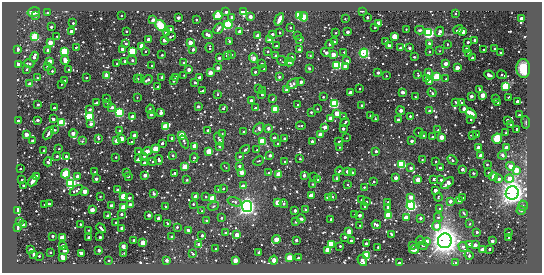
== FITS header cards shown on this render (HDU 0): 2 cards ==
NAXIS1  =                  540 / length of data axis 1
NAXIS2  =                  271 / length of data axis 2

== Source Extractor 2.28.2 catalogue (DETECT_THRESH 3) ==
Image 540 x 271 px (HDU 0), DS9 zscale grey, 1 PNG px = 1 image px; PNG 544 x 275 px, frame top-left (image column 1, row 271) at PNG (2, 2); each listed source drawn as its Kron ellipse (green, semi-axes under 4 px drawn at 4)
Background -5.37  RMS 170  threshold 505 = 3 sigma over >= 5 px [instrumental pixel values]
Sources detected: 592; of the 592, the 500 brightest by FLUX_AUTO listed and drawn (92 fainter detections omitted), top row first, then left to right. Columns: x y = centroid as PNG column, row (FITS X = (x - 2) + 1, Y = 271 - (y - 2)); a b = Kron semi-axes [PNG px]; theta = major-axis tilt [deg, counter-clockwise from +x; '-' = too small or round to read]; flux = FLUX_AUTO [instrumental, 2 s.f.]
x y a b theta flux
243 11 4 4 - 9.9e+05
362 11 4 2 - 1.3e+04
34 12 6 4 16 1.5e+05
48 12 3 2 - 1.1e+04
226 12 3 3 - 6.5e+04
455 13 3 3 - 2.7e+04
36 16 3 2 - 1.6e+04
121 16 3 3 - 1.8e+04
218 16 4 3 - 1.8e+06
250 16 3 3 - 2.0e+05
299 16 3 3 - 5.9e+06
231 17 3 3 - 4.8e+04
304 17 5 3 - 8.0e+05
367 17 3 3 - 5.6e+04
178 18 3 3 - 1.1e+05
279 19 7 3 64 1.2e+05
345 19 3 2 - 1.2e+04
521 19 4 3 - 3.8e+05
153 20 3 3 - 1.4e+05
196 20 3 3 - 2.7e+04
73 23 3 3 - 2.7e+04
379 23 4 4 - 1.1e+05
228 24 4 4 - 3.6e+06
161 26 6 4 -49 3.3e+05
51 27 3 3 - 8.2e+04
375 27 3 3 - 4.7e+04
218 28 6 3 48 4.9e+04
290 28 3 3 - 2.7e+04
406 29 3 2 - 1.3e+04
171 30 3 3 - 2.9e+04
420 30 4 3 - 2.5e+04
458 30 5 3 - 2.0e+04
71 31 3 3 - 1.6e+05
126 31 3 2 - 2.0e+04
240 31 3 3 - 1.9e+05
463 31 3 3 - 3.0e+05
347 32 3 3 - 1.5e+05
440 32 5 3 - 1.2e+05
166 33 3 3 - 5.0e+04
280 33 3 2 - 2.0e+04
336 33 3 2 - 1.9e+04
429 33 4 4 - 4.1e+06
272 34 3 3 - 9.7e+04
208 35 5 3 - 1.1e+05
297 35 3 3 - 1.9e+04
57 36 3 2 - 1.2e+04
258 36 3 3 - 5.8e+05
394 36 3 3 - 1.2e+06
35 37 3 3 - 5.1e+06
171 37 5 3 - 3.0e+04
148 39 3 3 - 2.7e+04
300 39 3 3 - 6.6e+04
164 40 3 3 - 2.4e+05
270 40 3 3 - 3.0e+05
475 40 3 3 - 1.8e+05
229 41 3 3 - 3.4e+04
386 41 3 3 - 1.8e+04
50 42 3 3 - 5.9e+05
334 42 3 3 - 5.8e+04
468 42 3 3 - 5.3e+04
126 43 3 3 - 1.8e+04
190 43 3 3 - 6.0e+05
429 43 3 3 - 6.0e+04
330 44 4 3 - 7.5e+04
448 44 3 3 - 2.1e+04
389 45 4 3 - 1.1e+05
276 46 3 3 - 5.5e+04
76 47 3 2 - 1.4e+04
142 47 4 3 - 6.2e+05
210 48 4 3 - 1.7e+04
400 48 3 2 - 2.4e+04
409 48 3 3 - 1.1e+05
17 49 4 3 - 1.6e+05
122 49 3 3 - 8.6e+04
193 49 4 3 - 2.6e+04
466 49 3 3 - 1.8e+05
494 49 3 3 - 4.3e+04
48 50 3 3 - 2.1e+05
299 50 3 3 - 6.6e+04
483 50 3 3 - 2.8e+04
64 51 3 3 - 4.4e+06
132 51 3 3 - 3.2e+06
145 51 3 3 - 1.3e+04
268 51 3 3 - 1.6e+04
439 51 3 2 - 1.2e+04
326 52 5 3 - 3.8e+04
344 52 3 3 - 1.4e+04
429 52 3 3 - 2.3e+04
500 52 3 3 - 3.3e+04
364 53 4 4 - 2.9e+06
469 53 3 3 - 6.6e+04
333 54 3 3 - 4.9e+05
162 55 3 3 - 1.3e+04
227 55 3 3 - 8.1e+04
231 55 4 3 - 1.9e+04
276 56 3 3 - 7.1e+04
310 56 3 2 - 1.3e+04
34 57 5 3 - 1.3e+05
291 57 3 3 - 8.2e+04
414 57 3 3 - 1.9e+04
219 58 3 3 - 7.5e+04
253 58 5 4 - 1.8e+05
472 58 3 3 - 3.4e+04
65 60 4 4 - 8.3e+04
132 60 5 4 - 2.1e+04
50 61 3 3 - 3.8e+05
125 61 3 3 - 2.3e+05
282 61 6 3 -35 1.7e+04
347 61 3 3 - 1.4e+05
289 62 4 3 - 3.1e+04
183 63 3 3 - 2.0e+04
18 64 3 3 - 4.3e+05
29 64 5 3 - 3.9e+04
117 64 3 2 - 1.4e+04
262 64 3 3 - 4.5e+04
445 64 3 3 - 2.4e+05
337 65 4 3 - 6.4e+06
152 66 3 3 - 4.9e+04
345 66 3 3 - 2.9e+05
47 67 3 3 - 4.0e+04
218 68 3 3 - 1.8e+05
309 68 3 3 - 2.2e+04
457 68 3 3 - 4.7e+05
523 68 9 7 -85 2.1e+05
27 69 3 2 - 1.8e+04
69 69 3 2 - 1.4e+04
264 69 3 3 - 3.3e+04
189 70 3 3 - 1.7e+05
52 71 3 3 - 2.4e+04
255 72 3 3 - 4.6e+04
210 73 3 3 - 4.6e+05
378 73 3 3 - 8.1e+04
428 73 3 3 - 1.7e+05
184 75 3 2 - 1.3e+04
418 75 4 2 - 2.4e+04
489 75 5 3 - 3.3e+04
502 75 5 3 - 2.8e+04
107 76 3 3 - 1.2e+06
386 76 3 3 - 1.3e+04
162 77 3 3 - 8.5e+04
176 77 3 3 - 7.6e+04
199 77 3 3 - 1.3e+05
279 77 3 3 - 5.0e+04
437 77 3 3 - 4.0e+06
37 78 3 2 - 1.4e+04
86 78 3 2 - 1.6e+04
141 78 4 3 - 2.6e+04
426 78 3 3 - 2.7e+05
138 79 3 2 - 1.7e+04
446 79 3 3 - 2.0e+04
148 80 5 3 - 5.7e+04
173 80 3 3 - 6.8e+04
65 81 3 3 - 1.2e+05
195 82 3 3 - 5.7e+04
301 82 3 3 - 3.7e+04
430 82 3 3 - 5.4e+05
29 84 3 3 - 5.1e+04
61 84 3 2 - 1.2e+04
293 84 7 4 36 7.6e+04
505 86 3 3 - 3.8e+06
158 87 3 3 - 2.6e+04
258 88 3 2 - 1.2e+04
360 89 3 3 - 2.6e+04
480 89 3 3 - 3.1e+04
203 90 4 3 - 3.0e+04
287 90 4 3 - 1.2e+05
262 91 3 3 - 1.8e+04
350 92 3 3 - 2.4e+05
403 92 4 3 - 4.1e+04
432 93 5 3 - 1.9e+04
217 94 3 3 - 1.2e+04
262 95 3 3 - 2.9e+04
483 95 3 3 - 6.6e+05
471 96 3 3 - 1.8e+05
137 97 3 3 - 1.2e+04
323 97 3 3 - 2.5e+04
415 97 3 2 - 1.1e+04
508 97 3 2 - 1.2e+04
106 98 3 2 - 1.9e+04
273 99 3 2 - 1.3e+04
495 99 3 3 - 2.4e+04
251 101 3 3 - 3.2e+05
517 101 3 3 - 1.0e+05
96 102 4 3 - 3.1e+04
455 102 3 3 - 2.5e+04
498 102 3 3 - 6.5e+04
107 103 3 2 - 1.8e+04
462 103 4 3 - 2.7e+04
38 104 3 3 - 3.8e+04
298 104 3 3 - 2.3e+04
334 104 3 3 - 6.9e+06
362 105 3 3 - 7.2e+04
198 106 3 3 - 7.6e+04
112 107 3 3 - 4.4e+04
54 108 3 3 - 5.7e+04
223 108 4 2 - 1.6e+04
256 108 4 3 - 1.0e+05
150 109 4 3 - 1.3e+04
275 109 3 3 - 2.5e+06
317 109 3 3 - 1.7e+04
464 109 3 3 - 3.1e+05
90 110 3 3 - 2.2e+04
401 111 4 3 - 1.6e+05
429 111 3 3 - 7.4e+04
311 112 3 3 - 1.4e+04
119 113 4 4 - 4.1e+06
161 113 3 3 - 2.1e+05
337 113 3 3 - 8.3e+05
151 114 3 3 - 1.3e+05
471 114 6 3 -36 2.4e+05
519 115 3 3 - 3.0e+04
370 116 3 2 - 1.6e+04
410 116 3 2 - 3.7e+04
89 117 3 3 - 3.9e+06
133 117 3 3 - 2.7e+05
344 117 3 3 - 2.7e+04
331 118 3 3 - 6.0e+05
53 119 3 3 - 1.0e+05
375 119 3 3 - 2.4e+04
471 119 3 3 - 2.2e+04
37 120 3 3 - 7.5e+04
398 120 3 3 - 4.4e+04
507 120 3 3 - 2.9e+04
18 121 3 3 - 4.8e+04
62 122 4 3 - 3.0e+06
345 122 5 2 - 2.1e+04
526 122 6 3 -82 1.1e+04
91 124 3 3 - 1.3e+05
511 125 3 3 - 3.7e+04
301 126 5 2 - 1.6e+04
166 127 4 3 - 3.1e+06
325 127 3 3 - 2.8e+05
259 128 6 4 50 4.0e+04
268 129 3 3 - 9.8e+04
343 129 3 3 - 8.7e+04
517 129 3 3 - 4.3e+04
54 130 3 2 - 1.6e+04
119 130 4 3 - 1.6e+04
438 130 3 3 - 1.4e+04
208 131 3 3 - 1.5e+05
244 131 3 3 - 2.1e+04
419 132 4 2 - 1.2e+04
49 133 7 3 54 4.7e+04
73 133 4 3 - 2.4e+05
506 133 3 2 - 1.4e+04
26 134 3 3 - 3.2e+05
222 134 3 2 - 1.4e+04
320 134 3 3 - 3.2e+05
476 134 3 2 - 2.0e+04
182 135 3 3 - 1.5e+06
472 135 4 3 - 2.6e+04
135 136 3 3 - 4.5e+05
424 136 3 3 - 4.0e+04
432 137 3 3 - 3.7e+04
441 137 3 3 - 5.6e+05
98 138 4 3 - 4.2e+04
172 138 3 3 - 5.6e+04
274 138 3 3 - 7.8e+04
284 138 3 3 - 4.0e+04
346 138 2 2 - 1.2e+04
497 138 5 5 - 4.2e+05
121 139 3 3 - 7.0e+05
219 139 7 3 -59 4.6e+04
32 141 3 3 - 7.8e+04
82 141 3 3 - 1.2e+04
116 141 4 4 - 5.2e+04
262 141 3 3 - 2.3e+06
312 141 3 3 - 1.2e+05
412 141 3 3 - 1.0e+05
131 142 3 3 - 2.6e+04
184 142 7 4 -64 2.7e+04
339 142 3 3 - 2.9e+04
162 143 3 3 - 7.9e+04
277 144 3 3 - 2.1e+04
194 146 3 3 - 7.1e+05
219 146 4 3 - 5.5e+04
340 147 3 2 - 1.3e+04
479 148 3 3 - 6.4e+05
507 148 3 3 - 8.5e+05
59 149 3 2 - 1.6e+04
155 149 3 3 - 1.1e+06
245 149 5 3 - 3.7e+04
257 150 3 3 - 1.3e+04
44 151 3 2 - 1.6e+04
147 151 4 3 - 6.0e+04
209 151 3 3 - 1.7e+06
376 151 3 3 - 7.1e+04
139 152 3 3 - 3.0e+04
172 155 4 3 - 3.1e+04
270 155 3 3 - 1.1e+05
502 155 4 3 - 2.7e+04
57 156 3 3 - 5.4e+04
66 156 3 3 - 4.9e+04
144 156 3 3 - 4.0e+04
240 156 4 3 - 2.6e+04
481 156 3 3 - 3.4e+05
116 157 3 2 - 1.8e+04
194 158 4 3 - 4.3e+04
139 159 4 3 - 4.9e+05
300 159 3 3 - 1.3e+04
159 160 5 3 - 5.0e+04
422 160 3 2 - 1.7e+04
452 160 5 3 - 3.2e+04
258 161 6 3 24 1.2e+04
285 161 3 3 - 3.0e+04
436 161 3 2 - 2.0e+04
48 162 4 3 - 2.4e+04
152 162 3 3 - 3.7e+04
144 163 3 3 - 1.4e+05
401 164 4 3 - 4.7e+06
487 164 3 3 - 2.2e+04
240 166 3 3 - 4.6e+04
511 166 4 3 - 3.6e+05
185 167 3 3 - 1.7e+06
226 167 5 2 - 1.2e+04
411 168 3 3 - 1.0e+05
440 168 3 3 - 1.3e+05
20 169 3 2 - 2.2e+04
462 169 3 3 - 1.3e+05
516 170 3 3 - 7.7e+05
339 171 4 3 - 1.7e+04
347 171 3 3 - 1.3e+05
95 172 3 2 - 1.5e+04
126 172 3 2 - 1.4e+04
241 172 3 3 - 4.0e+05
488 172 3 2 - 1.8e+04
175 173 3 3 - 4.4e+04
269 173 4 3 - 2.3e+04
352 173 3 3 - 1.3e+05
473 173 3 3 - 1.2e+04
65 174 5 4 - 6.0e+05
279 174 4 3 - 1.6e+06
145 175 3 3 - 2.0e+05
304 175 3 3 - 6.4e+04
77 176 3 3 - 1.8e+05
128 176 3 3 - 2.5e+04
313 176 3 2 - 1.1e+04
493 176 4 3 - 6.2e+04
36 177 3 3 - 3.4e+05
337 178 3 3 - 3.3e+04
396 178 3 3 - 2.4e+05
96 179 3 3 - 9.0e+04
434 179 3 3 - 9.0e+04
499 179 4 3 - 6.8e+04
509 179 4 4 - 3.7e+05
22 180 3 2 - 1.2e+04
187 180 3 3 - 1.1e+04
318 180 4 3 - 1.3e+04
418 180 3 3 - 7.3e+05
441 180 3 3 - 4.9e+04
33 181 6 3 57 1.4e+05
374 181 3 2 - 1.8e+04
71 183 4 4 - 4.0e+06
447 183 7 4 38 9.0e+04
348 184 3 3 - 1.7e+04
23 185 3 2 - 2.7e+04
312 185 4 3 - 1.6e+04
243 186 3 3 - 2.7e+05
364 187 3 2 - 2.4e+04
219 189 3 3 - 6.8e+04
223 189 3 3 - 3.1e+04
76 190 7 3 34 2.9e+04
117 190 3 3 - 2.4e+04
435 190 3 3 - 2.5e+05
84 191 3 3 - 4.1e+05
512 193 7 6 - 1.3e+07
154 194 3 3 - 7.9e+04
311 195 4 3 - 2.2e+05
100 196 3 2 - 1.9e+04
123 196 3 3 - 1.6e+06
206 196 3 3 - 2.4e+04
196 197 3 3 - 6.8e+05
328 197 3 3 - 1.4e+05
332 197 3 3 - 1.4e+04
411 197 4 3 - 2.9e+05
438 197 4 2 - 1.6e+04
129 198 3 3 - 8.3e+04
463 198 3 3 - 3.1e+04
212 199 3 3 - 2.5e+06
362 200 3 2 - 1.2e+04
366 201 3 3 - 1.9e+04
450 201 3 3 - 1.3e+05
459 201 3 3 - 7.8e+04
235 202 7 4 -17 3.6e+04
278 202 4 3 - 6.6e+05
388 202 3 3 - 1.7e+04
49 204 3 3 - 2.7e+04
193 204 3 3 - 1.7e+04
284 204 4 3 - 4.0e+04
44 205 3 2 - 1.5e+04
130 205 3 3 - 3.4e+05
111 206 3 3 - 4.3e+05
165 206 3 3 - 2.5e+04
213 206 6 4 24 1.7e+04
365 206 3 3 - 5.1e+04
411 206 4 4 - 4.9e+06
523 206 5 4 - 2.1e+04
123 207 3 3 - 1.3e+06
247 207 5 5 - 7.6e+06
388 207 3 3 - 5.9e+04
439 209 3 3 - 1.8e+04
17 210 4 3 - 1.5e+06
92 210 3 3 - 5.8e+05
295 210 3 3 - 1.1e+05
305 210 3 2 - 1.2e+04
521 210 4 4 - 2.8e+04
202 211 3 3 - 1.4e+04
464 213 4 2 - 1.6e+04
121 214 3 3 - 6.5e+04
149 215 3 3 - 1.6e+05
355 215 3 2 - 1.4e+04
360 215 3 3 - 1.3e+05
389 215 3 3 - 3.1e+06
108 216 4 3 - 1.9e+05
438 217 5 4 - 2.7e+04
159 218 3 3 - 2.6e+05
221 218 3 3 - 3.4e+04
406 218 4 3 - 7.0e+05
420 218 3 3 - 8.1e+04
301 219 4 3 - 9.6e+04
331 219 3 3 - 8.9e+04
207 220 3 3 - 2.2e+04
19 221 3 3 - 3.1e+04
295 222 3 3 - 2.2e+04
115 223 3 2 - 1.5e+04
80 224 3 2 - 2.6e+04
168 224 3 3 - 2.7e+04
470 224 3 2 - 1.2e+04
23 225 3 3 - 3.9e+05
360 225 3 3 - 1.4e+04
376 225 5 3 - 6.8e+04
436 226 4 4 - 4.8e+05
17 227 4 3 - 1.4e+05
177 227 3 3 - 3.3e+04
101 228 5 3 - 2.9e+04
122 228 3 3 - 2.5e+05
89 230 3 2 - 1.3e+04
189 231 4 3 - 2.3e+05
349 231 4 4 - 1.2e+05
477 232 3 3 - 4.8e+04
225 233 3 3 - 6.6e+04
508 233 3 3 - 5.4e+04
391 234 3 3 - 2.2e+04
202 235 3 3 - 8.9e+04
237 235 3 3 - 7.0e+05
52 236 3 3 - 4.7e+04
89 237 3 3 - 7.7e+04
100 237 3 3 - 6.8e+04
172 237 3 3 - 1.2e+04
345 237 3 3 - 2.4e+04
508 237 3 2 - 1.9e+04
62 238 3 3 - 1.5e+06
276 239 4 4 - 5.9e+04
134 240 3 2 - 2.4e+04
296 240 4 3 - 6.0e+04
351 241 3 3 - 7.7e+04
420 241 4 3 - 1.5e+04
427 241 3 3 - 1.1e+05
445 241 7 7 - 1.7e+07
492 241 3 3 - 1.6e+05
143 243 3 3 - 1.1e+06
366 243 3 3 - 8.4e+04
199 244 4 3 - 9.8e+04
331 244 3 3 - 9.5e+05
469 244 3 3 - 2.5e+04
412 245 3 3 - 7.1e+04
475 245 3 3 - 2.1e+05
63 246 3 3 - 1.7e+05
123 246 3 3 - 3.7e+05
340 246 3 3 - 1.3e+04
423 246 4 4 - 1.4e+04
378 247 3 3 - 3.5e+04
463 247 5 3 - 5.0e+04
216 249 3 3 - 1.7e+04
489 249 3 3 - 3.4e+04
31 250 3 3 - 1.5e+05
99 250 3 3 - 1.2e+05
328 250 3 3 - 1.2e+06
414 250 5 3 - 8.3e+04
482 250 3 3 - 4.3e+05
64 251 4 4 - 5.7e+04
50 252 3 2 - 1.3e+04
81 253 3 3 - 1.5e+05
124 253 4 2 - 1.4e+04
259 253 3 3 - 1.3e+05
193 254 4 3 - 2.6e+04
34 255 3 3 - 1.9e+05
469 255 5 3 - 3.6e+04
39 256 3 3 - 3.7e+04
366 256 3 3 - 3.4e+06
63 257 3 3 - 5.8e+05
290 258 3 3 - 1.9e+06
298 258 3 3 - 2.3e+04
108 260 3 2 - 1.5e+04
167 260 3 3 - 1.3e+05
235 260 3 3 - 5.5e+05
274 260 4 3 - 3.6e+05
362 261 6 4 -57 1.4e+05
400 263 3 3 - 4.8e+04
455 263 4 3 - 1.4e+04
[92 fainter detections neither listed nor drawn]